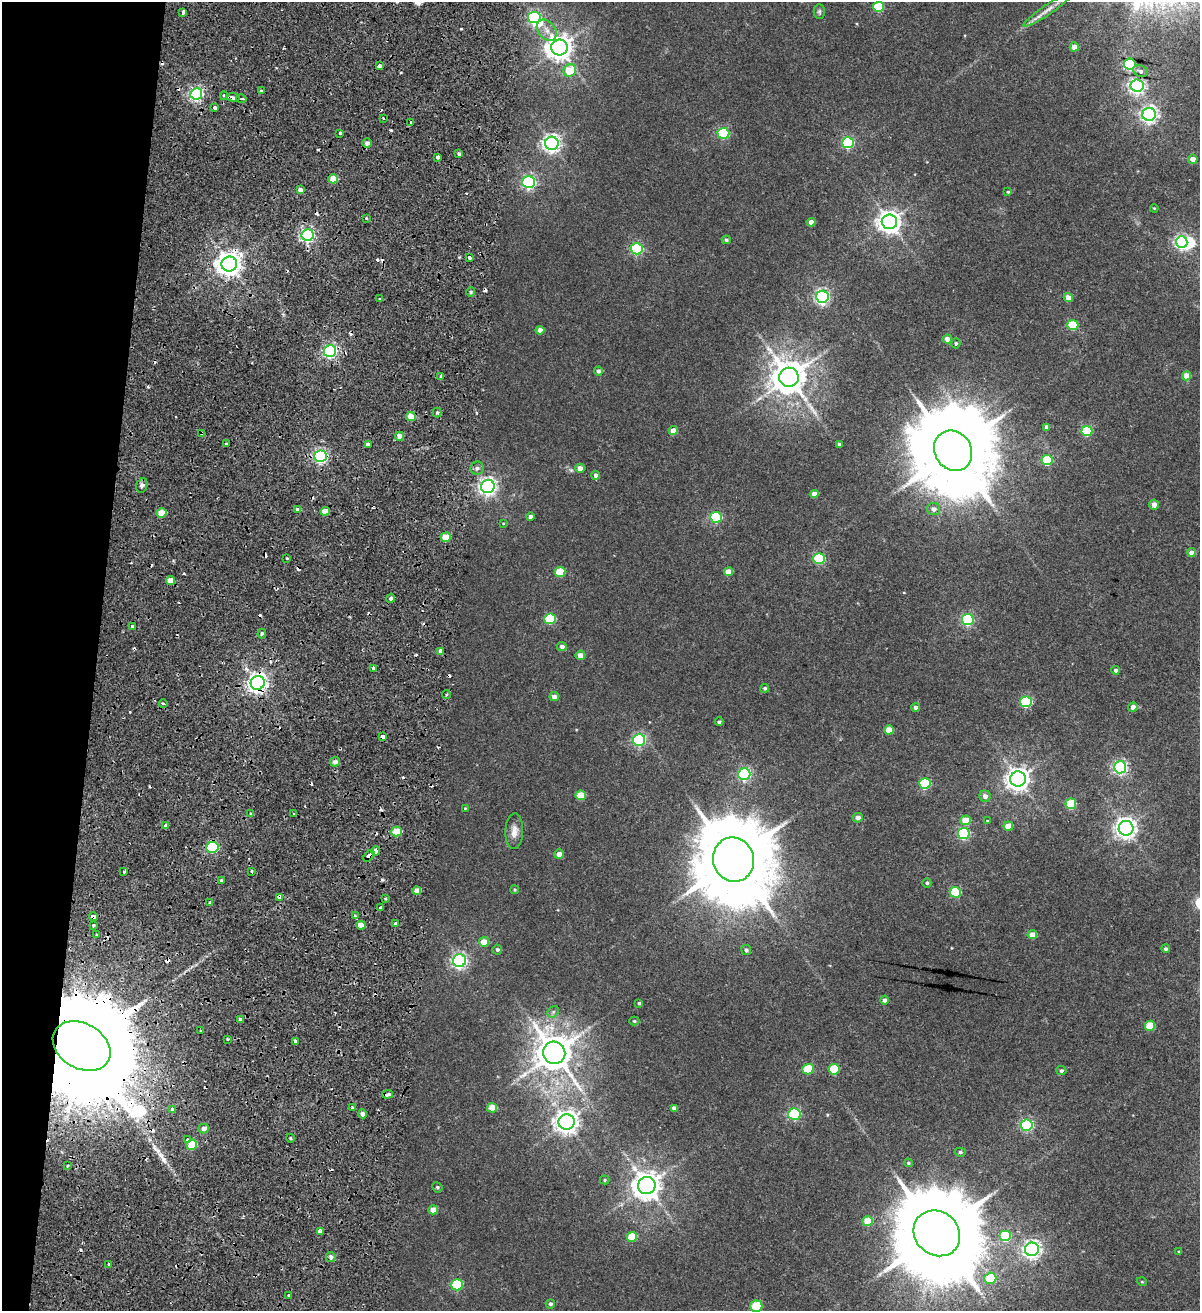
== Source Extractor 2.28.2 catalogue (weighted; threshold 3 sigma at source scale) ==
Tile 9 of 4 x 4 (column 1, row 3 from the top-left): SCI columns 293-1490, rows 1324-2632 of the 5438 x 5254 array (HDU 1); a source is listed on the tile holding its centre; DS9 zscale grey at full resolution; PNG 1202 x 1313 px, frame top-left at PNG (2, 2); each listed source drawn as its Kron ellipse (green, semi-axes under 4 px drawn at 4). Shown black and unused: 8% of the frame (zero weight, under 2 of 4 exposures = <1% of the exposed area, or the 3 px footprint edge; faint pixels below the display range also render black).
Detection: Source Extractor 2.28.2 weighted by HDU 2 'WHT'; one run over the whole footprint, this tile lists its part. Background 0.00679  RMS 0.0025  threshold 0.0113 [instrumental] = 3 sigma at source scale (4.5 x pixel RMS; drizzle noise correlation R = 1.50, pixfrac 1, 0.0396/0.0396 arcsec/px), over >= 5 px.
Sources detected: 250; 4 inside a brighter object's white glare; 35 cosmic-ray / hot-pixel residue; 1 long thin detection or spike segment (spike, bleed or trail) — neither listed nor drawn; the other 210 listed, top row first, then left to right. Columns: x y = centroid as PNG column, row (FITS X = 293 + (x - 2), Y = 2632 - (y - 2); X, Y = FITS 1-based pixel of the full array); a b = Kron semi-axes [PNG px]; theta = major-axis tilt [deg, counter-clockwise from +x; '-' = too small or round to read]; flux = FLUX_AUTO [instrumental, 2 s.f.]
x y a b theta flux
878 7 5 5 - 8.8
1047 10 28 5 34 1.8
819 11 7 5 89 0.42
183 13 4 3 - 1.4
534 17 6 5 - 30
547 30 12 8 -49 1.4
559 47 8 8 - 220
1074 47 4 4 - 1.7
1130 64 6 5 - 21
379 66 4 3 - 3.9
570 70 6 6 - 5.6
1140 71 7 5 -21 0.61
1137 86 6 6 - 62
261 90 3 3 - 0.65
196 94 6 5 - 43
224 96 4 3 - 1.1
233 97 7 3 -6 3.1
241 98 5 3 - 2.2
215 108 3 3 - 1.6
1149 114 6 6 - 68
383 118 2 2 - 0.19
411 122 3 3 - 1.2
340 133 3 3 - 0.79
723 133 6 5 - 18
367 143 5 5 - 1
552 143 7 6 - 84
848 143 6 5 - 22
459 154 4 3 - 0.59
437 157 3 3 - 5.3
1193 159 5 4 - 1.7
333 179 5 4 - 4.8
529 182 6 6 - 41
300 190 4 4 - 1.1
1008 192 4 4 - 0.26
1154 208 4 3 - 0.18
366 218 3 3 - 0.92
811 222 4 4 - 1.4
889 222 7 7 - 170
307 235 6 5 - 43
726 240 4 4 - 0.39
1182 242 6 6 - 38
637 249 6 5 - 24
469 258 4 3 - 1.7
229 264 8 7 - 190
471 292 5 4 - 0.35
822 297 6 6 - 50
1068 298 4 4 - 2
380 299 3 3 - 0.34
1073 325 5 5 - 10
540 330 4 4 - 1.5
947 339 5 4 - 1.6
956 343 5 4 - 0.34
330 351 6 6 - 49
598 371 4 4 - 0.55
441 376 4 3 - 0.73
1187 376 4 4 - 2.6
789 377 10 9 - 450
437 413 5 4 - 0.41
411 416 5 4 - 3
1047 427 4 4 - 0.8
673 430 4 4 - 1.9
1087 431 5 5 - 10
202 434 4 4 - 2.5
399 436 4 4 - 1.7
226 443 3 3 - 0.37
839 444 3 3 - 0.32
368 445 4 3 - 7.6
953 451 21 18 -57 2300
320 456 6 6 - 46
1047 460 5 5 - 9.3
477 468 6 6 - 0.6
580 468 4 4 - 1.7
596 475 4 4 - 0.67
142 485 7 5 73 0.63
488 486 7 6 - 84
814 494 4 4 - 1.6
1154 505 5 5 - 1.3
934 509 6 6 - 0.95
298 510 4 4 - 0.9
325 511 4 4 - 2.5
161 513 5 4 - 4.2
530 517 4 4 - 0.65
716 517 6 5 - 17
503 523 4 3 - 0.15
446 537 5 4 - 4.3
1191 552 4 4 - 1.3
287 558 3 2 - 0.19
819 558 6 5 - 15
560 572 5 5 - 5.8
728 572 4 4 - 2.4
170 581 4 4 - 2.2
391 598 4 4 - 0.56
550 619 6 5 - 12
968 619 6 5 - 26
132 627 4 3 - 0.78
262 633 5 4 - 0.38
562 646 5 4 - 0.75
440 651 4 3 - 2.1
580 655 4 4 - 1.6
373 668 4 3 - 0.33
1116 670 4 4 - 0.72
258 683 7 7 - 120
765 688 4 4 - 0.41
446 694 4 4 - 0.42
554 697 5 4 - 1.2
1026 702 6 5 - 18
163 703 4 4 - 0.63
1133 707 5 4 - 1.2
916 708 4 4 - 0.75
719 722 4 4 - 0.46
889 730 5 4 - 2.9
382 737 4 3 - 1.9
639 740 6 6 - 30
335 762 5 4 - 0.86
1120 767 6 6 - 46
744 774 6 6 - 30
1018 779 8 7 - 160
925 784 6 5 - 17
581 795 5 5 - 4.3
985 796 6 5 - 1.1
1071 804 5 5 - 10
465 808 3 3 - 0.15
251 814 4 3 - 0.34
294 814 2 2 - 0.21
858 818 5 5 - 1.1
966 820 5 5 - 3.9
987 821 4 3 - 0.19
166 826 4 3 - 4.9
1008 826 5 4 - 2.8
1126 828 7 7 - 120
514 831 18 9 87 1.8
396 832 5 5 - 6.1
964 833 6 5 - 22
212 848 6 5 - 18
376 851 5 4 - 1.6
559 854 5 5 - 1.3
369 856 7 4 50 2.7
733 860 22 20 -69 2500
124 871 3 3 - 0.7
252 871 3 2 - 0.39
221 881 4 3 - 0.94
927 883 5 4 - 0.36
417 890 4 4 - 1.8
515 890 4 4 - 0.26
955 892 5 5 - 13
280 897 4 3 - 11
385 899 3 2 - 0.36
210 903 3 3 - 2.3
381 908 4 3 - 1.6
93 916 5 4 - 2.2
355 916 4 4 - 0.41
395 923 3 3 - 1.1
93 925 3 3 - 0.25
361 925 4 4 - 2
97 935 4 3 - 0.7
1032 935 4 4 - 2.1
484 942 5 4 - 3.1
1166 949 4 4 - 0.39
497 950 5 5 - 0.47
746 950 5 4 - 0.53
459 961 6 6 - 55
884 1000 4 4 - 0.62
639 1003 4 4 - 0.33
553 1012 6 5 - 0.44
241 1019 4 4 - 0.76
634 1021 5 4 - 0.28
1150 1026 5 5 - 5.7
200 1031 3 2 - 0.42
228 1039 2 2 - 0.31
295 1041 3 3 - 1.3
82 1046 31 22 -31 9300
554 1053 11 11 - 530
808 1069 5 5 - 8.1
834 1069 5 5 - 6.8
1061 1071 5 4 - 0.48
388 1094 5 3 - 1.5
352 1107 4 2 - 0.32
492 1108 5 4 - 3.6
674 1108 4 4 - 0.79
172 1110 4 3 - 1.1
362 1114 4 4 - 0.87
794 1114 6 6 - 29
567 1122 8 7 - 160
1027 1125 6 5 - 26
204 1128 5 5 - 1.3
290 1138 4 3 - 0.25
188 1140 4 3 - 2.2
192 1145 5 5 - 5.4
960 1152 5 4 - 0.36
908 1163 4 3 - 0.24
67 1166 3 3 - 0.86
605 1180 5 4 - 0.26
647 1186 8 8 - 270
437 1187 5 5 - 0.34
433 1210 5 4 - 2
868 1221 5 5 - 4.6
320 1232 4 3 - 1.6
937 1233 24 21 -40 3600
1005 1236 6 5 - 9.4
632 1237 5 5 - 4.9
1032 1249 7 6 - 85
1179 1252 4 3 - 0.2
331 1257 5 5 - 0.74
109 1264 3 2 - 0.2
990 1278 6 5 - 9.3
1142 1282 5 3 - 0.19
457 1285 6 5 - 13
289 1295 3 3 - 0.75
550 1304 5 4 - 0.5
756 1306 6 5 - 7.9
Overlapping masked pixels (flux is a lower limit): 17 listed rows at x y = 196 94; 233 97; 333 179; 202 434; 320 456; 446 537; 258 683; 382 737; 166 826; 396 832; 212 848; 376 851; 369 856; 280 897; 93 916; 82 1046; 388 1094
Isophote crosses this tile's border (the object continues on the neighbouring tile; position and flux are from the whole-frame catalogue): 1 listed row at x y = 756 1306